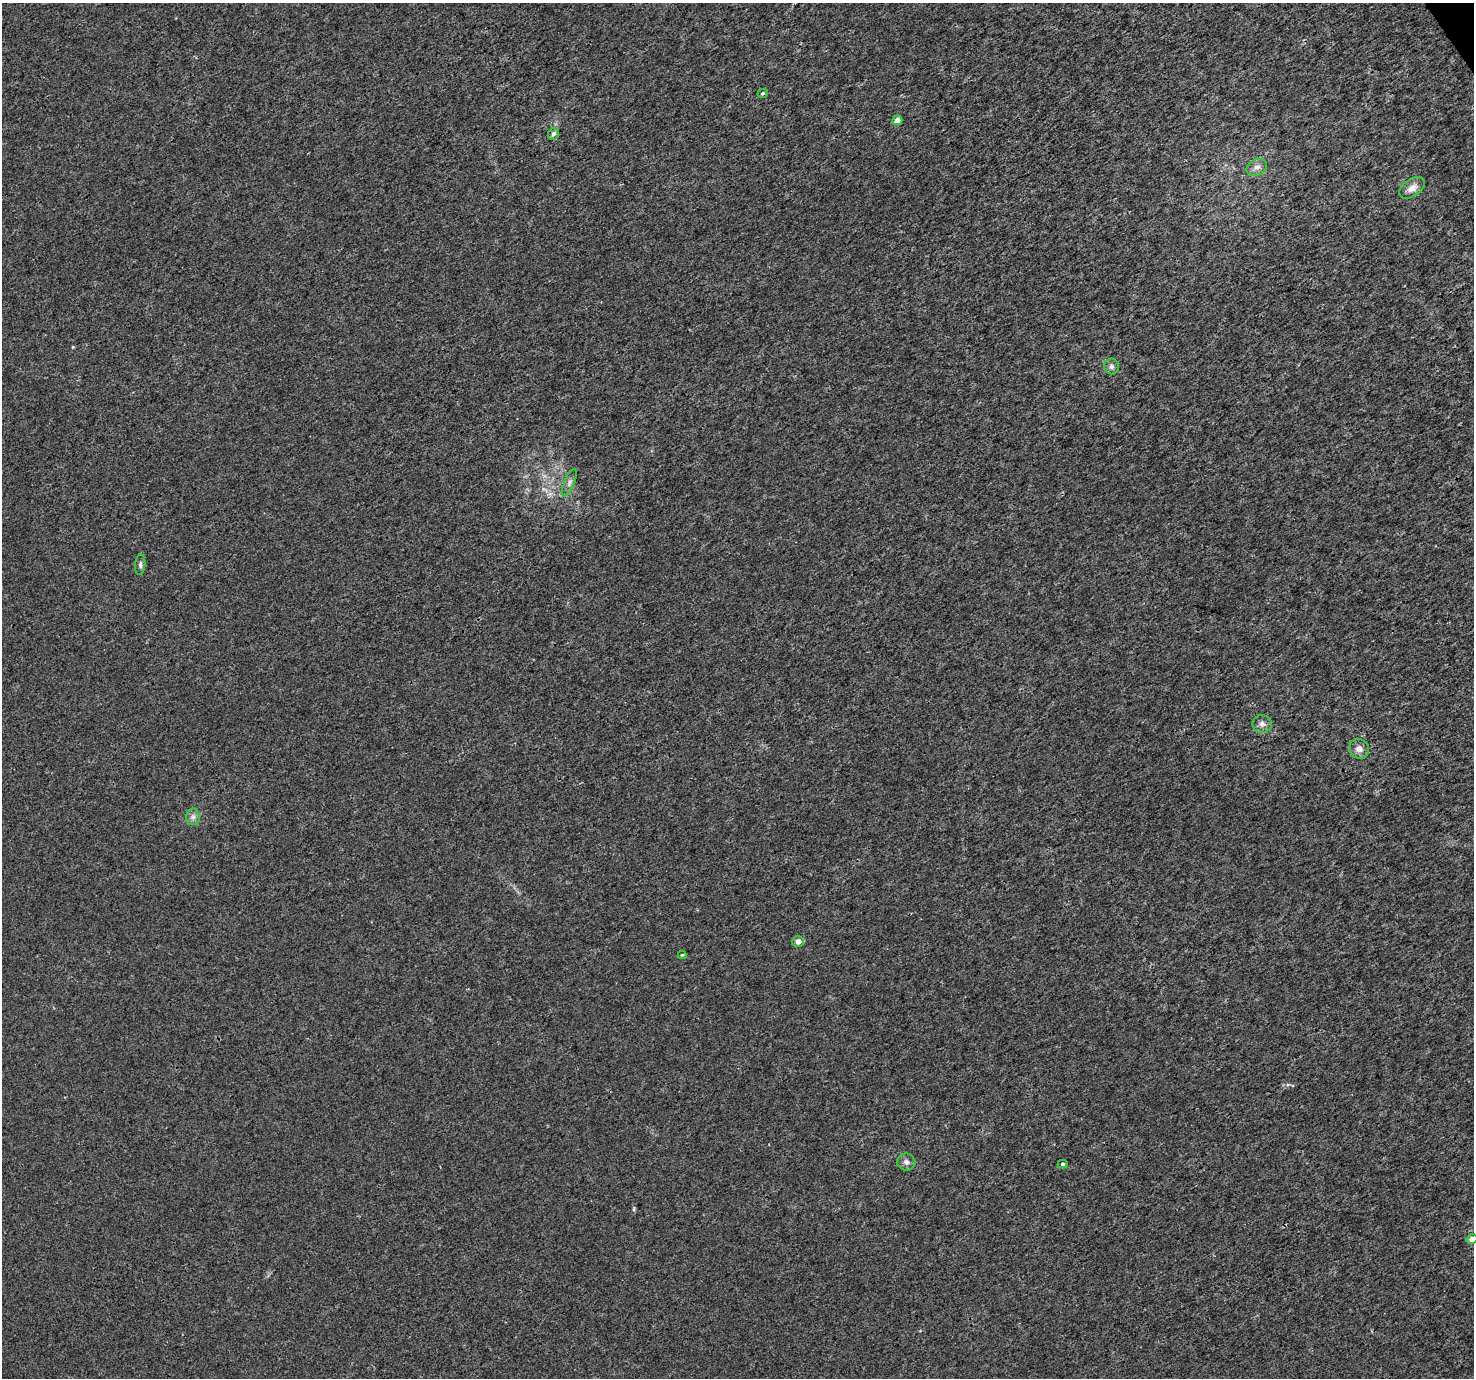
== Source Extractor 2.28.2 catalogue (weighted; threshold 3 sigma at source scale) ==
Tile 10 of 4 x 4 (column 2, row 3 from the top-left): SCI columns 1477-2948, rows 1556-2931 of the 5892 x 5802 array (HDU 1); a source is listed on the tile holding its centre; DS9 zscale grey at full resolution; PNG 1476 x 1380 px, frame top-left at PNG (2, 3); each listed source drawn as its Kron ellipse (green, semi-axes under 4 px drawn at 4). Shown black and unused: <1% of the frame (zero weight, under 3 of 4 exposures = <1% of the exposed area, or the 3 px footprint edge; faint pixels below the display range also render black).
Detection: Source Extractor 2.28.2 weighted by HDU 2 'WHT'; one run over the whole footprint, this tile lists its part. Background 9.27e-04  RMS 0.002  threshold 0.00901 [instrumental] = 3 sigma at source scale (4.5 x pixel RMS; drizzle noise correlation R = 1.50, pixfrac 1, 0.0396/0.0396 arcsec/px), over >= 5 px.
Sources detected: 16; all 16 listed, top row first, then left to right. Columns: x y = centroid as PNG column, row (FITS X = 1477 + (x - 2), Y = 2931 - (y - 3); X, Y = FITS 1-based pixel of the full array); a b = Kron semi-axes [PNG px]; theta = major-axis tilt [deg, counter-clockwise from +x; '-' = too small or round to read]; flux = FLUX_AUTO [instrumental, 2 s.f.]
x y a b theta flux
763 93 5 4 - 0.27
897 120 5 4 - 1.6
553 134 6 5 - 0.55
1257 167 11 7 24 1
1412 188 14 8 35 1.6
1111 366 8 7 - 0.65
569 483 14 5 68 0.84
140 565 10 5 87 0.56
1262 724 10 9 - 0.98
1359 749 10 9 - 1.3
193 817 8 7 - 0.75
798 942 6 5 - 1.4
682 955 4 4 - 0.18
906 1162 9 8 - 0.83
1063 1164 5 4 - 0.31
1472 1239 5 4 - 2.2
Isophote crosses this tile's border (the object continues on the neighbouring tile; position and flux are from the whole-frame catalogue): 1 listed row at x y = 1472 1239